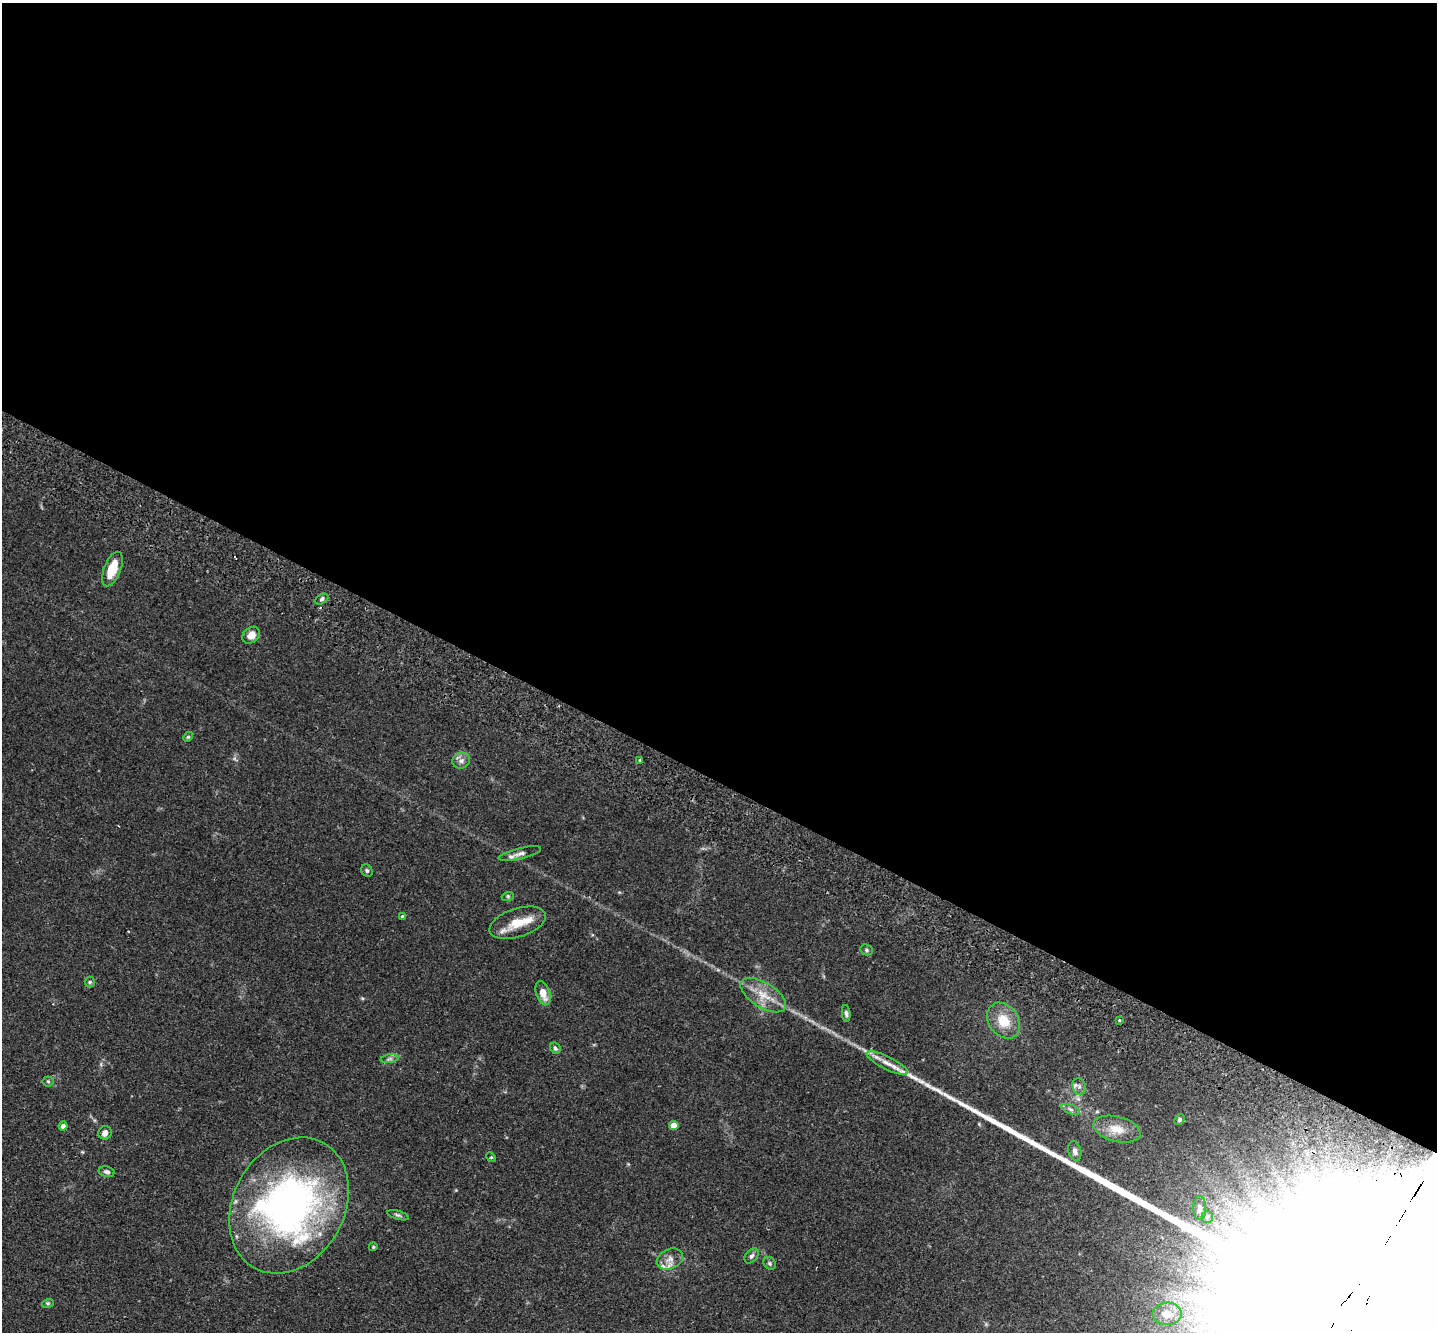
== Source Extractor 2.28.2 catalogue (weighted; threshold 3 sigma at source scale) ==
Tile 3 of 4 x 4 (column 3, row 1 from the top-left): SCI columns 2902-4336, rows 4328-5657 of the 5803 x 5857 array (HDU 1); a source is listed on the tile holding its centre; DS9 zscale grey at full resolution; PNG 1439 x 1334 px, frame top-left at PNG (2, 3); each listed source drawn as its Kron ellipse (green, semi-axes under 4 px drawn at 4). Shown black and unused: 59% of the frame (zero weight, under 2 of 3 exposures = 3% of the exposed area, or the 3 px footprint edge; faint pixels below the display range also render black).
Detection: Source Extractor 2.28.2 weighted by HDU 2 'WHT'; one run over the whole footprint, this tile lists its part. Background 0.0804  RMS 0.0057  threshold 0.0255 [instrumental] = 3 sigma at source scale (4.5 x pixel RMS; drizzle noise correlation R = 1.50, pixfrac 1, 0.05/0.05 arcsec/px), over >= 5 px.
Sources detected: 47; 1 long thin detection or spike segment (spike, bleed or trail) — neither listed nor drawn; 4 inside a brighter listed object's ellipse — not listed separately; the other 42 listed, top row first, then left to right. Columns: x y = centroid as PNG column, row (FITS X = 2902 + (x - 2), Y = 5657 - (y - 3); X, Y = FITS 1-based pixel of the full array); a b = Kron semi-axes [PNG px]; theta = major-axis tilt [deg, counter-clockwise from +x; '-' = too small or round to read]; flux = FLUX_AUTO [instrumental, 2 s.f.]
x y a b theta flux
112 569 18 8 68 11
322 599 7 4 28 1.2
251 635 10 7 39 4.9
188 737 5 4 - 0.65
639 760 3 3 - 0.97
461 761 9 8 - 2.3
520 854 22 5 13 3
367 871 6 5 - 1
508 896 6 4 18 0.69
403 917 4 3 - 1.6
518 923 29 14 18 12
866 950 6 5 - 0.98
90 982 5 5 - 0.8
543 993 12 7 -71 6.7
763 995 26 12 -32 11
846 1013 8 4 -84 1.4
1119 1020 3 3 - 1.6
1004 1021 19 15 -54 12
555 1048 6 5 - 1
390 1059 9 4 9 1.2
887 1063 23 6 -27 5.4
48 1081 5 5 - 0.78
1079 1087 9 6 -76 1.8
1071 1109 9 4 -21 1.6
1179 1119 6 4 47 0.95
674 1125 5 4 - 7
63 1126 4 4 - 2
1117 1129 24 12 -14 9.1
105 1133 7 6 - 2.8
1075 1151 10 6 -75 2.3
491 1157 5 4 - 0.67
107 1172 8 5 -11 1.4
289 1205 71 55 60 200
1200 1208 12 6 89 2.4
398 1215 11 4 -16 1.1
1207 1217 6 5 - 1.1
373 1247 4 4 - 0.73
751 1256 8 5 50 1.4
670 1259 13 10 24 4.2
770 1263 7 5 -47 1.1
48 1303 6 4 18 0.76
1167 1314 14 11 1 5.6